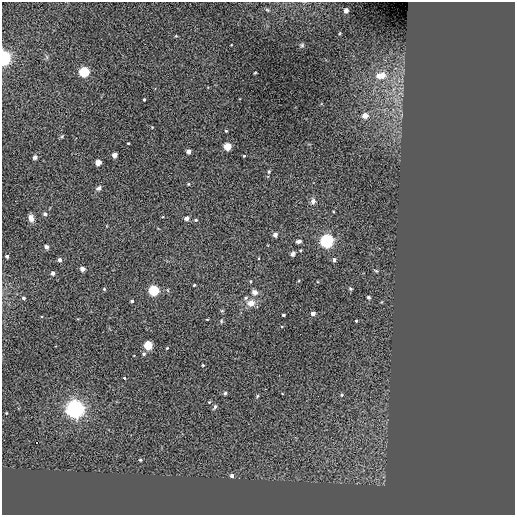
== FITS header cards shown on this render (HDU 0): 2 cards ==
NAXIS1  =                  513 / NUMBER OF ELEMENTS ALONG THIS AXIS
NAXIS2  =                  513 / NUMBER OF ELEMENTS ALONG THIS AXIS

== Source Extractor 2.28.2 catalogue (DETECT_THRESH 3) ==
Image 513 x 513 px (HDU 0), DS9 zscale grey, 1 PNG px = 1 image px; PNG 517 x 517 px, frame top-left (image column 1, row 513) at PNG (2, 2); no overlay
Background -0.0172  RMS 44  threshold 131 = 3 sigma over >= 5 px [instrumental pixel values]
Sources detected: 66; all 66 listed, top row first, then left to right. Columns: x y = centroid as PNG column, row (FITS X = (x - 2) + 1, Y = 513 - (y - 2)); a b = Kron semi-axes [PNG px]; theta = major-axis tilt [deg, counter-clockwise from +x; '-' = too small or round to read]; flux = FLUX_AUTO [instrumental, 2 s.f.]
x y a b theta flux
267 10 6 4 -31 4.3e+03
346 11 4 4 - 2.1e+04
176 36 5 3 - 2.4e+03
302 45 5 5 - 4.5e+03
4 58 6 5 - 7.9e+05
84 72 5 5 - 3.3e+05
255 73 4 2 - 2.3e+03
381 75 14 9 11 3.3e+04
144 100 3 2 - 2.9e+03
365 116 4 4 - 3.4e+04
226 131 3 3 - 2.7e+03
128 143 3 2 - 2.4e+03
227 146 4 4 - 1.1e+05
189 151 4 4 - 2.0e+04
114 155 4 4 - 2.6e+04
244 156 3 2 - 2.4e+03
35 157 6 5 - 6.5e+03
98 162 4 4 - 4.4e+04
269 172 7 4 71 3.9e+03
189 184 5 3 - 2.4e+03
98 188 7 5 37 8.0e+03
313 201 6 6 - 1.0e+04
45 214 5 4 - 5.9e+03
31 218 8 6 -77 1.5e+04
187 218 4 4 - 1.5e+04
196 220 4 3 - 4.1e+03
275 235 4 4 - 1.8e+04
298 241 5 4 - 9.0e+03
327 241 6 6 - 7.0e+05
46 247 4 4 - 1.8e+04
293 254 6 4 59 7.3e+03
7 256 3 3 - 7.2e+03
60 260 4 4 - 1.1e+04
334 260 4 3 - 1.1e+04
82 269 4 4 - 2.2e+04
376 271 5 4 - 3.0e+03
53 273 4 4 - 1.3e+04
194 285 3 2 - 2.6e+03
104 289 4 4 - 3.1e+03
350 289 5 4 - 3.6e+03
154 290 5 5 - 3.3e+05
254 292 7 6 - 1.1e+04
368 297 4 3 - 4.3e+03
23 298 5 4 - 4.1e+03
246 298 6 5 - 5.4e+03
132 301 3 3 - 6.2e+03
251 303 9 8 - 2.3e+04
222 311 5 3 - 2.9e+03
313 313 4 3 - 1.4e+04
283 315 3 3 - 6.1e+03
221 321 5 3 - 3.1e+03
356 321 3 3 - 3.6e+03
148 345 4 4 - 1.7e+05
167 348 3 2 - 2.5e+03
144 354 5 4 - 4.0e+03
203 365 3 2 - 2.4e+03
124 378 3 2 - 2.4e+03
225 393 4 4 - 4.2e+03
341 395 4 4 - 3.9e+03
257 396 5 3 - 3.0e+03
209 402 3 3 - 2.3e+03
215 407 7 4 60 5.0e+03
75 409 8 7 - 1.3e+06
6 413 3 2 - 2.1e+03
140 460 4 3 - 3.3e+03
232 476 3 3 - 1.4e+04
At the frame edge (FLAGS 8, measured only in part): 1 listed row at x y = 4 58